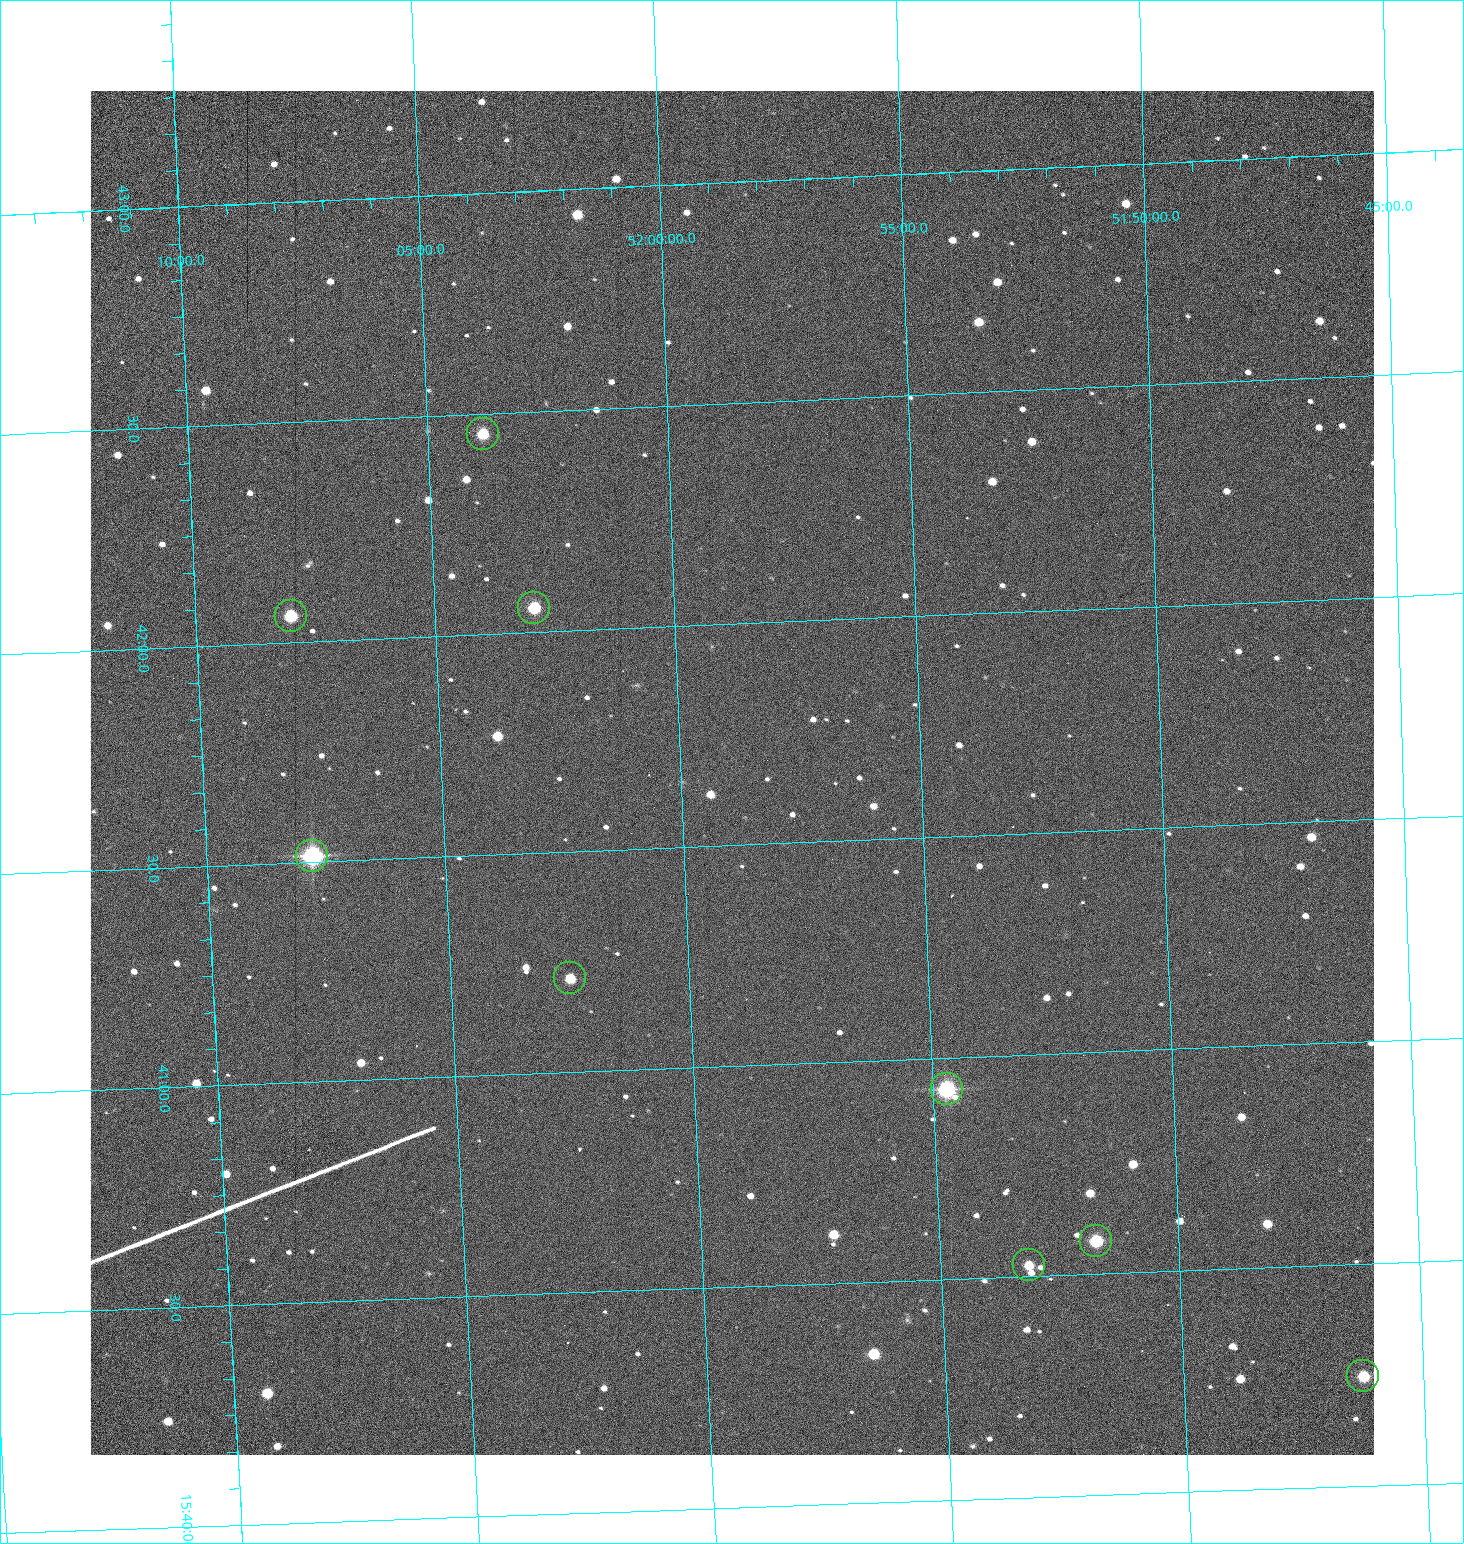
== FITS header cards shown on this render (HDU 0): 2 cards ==
NAXIS1  =                 1284 /fastest changing axis
NAXIS2  =                 1364 /next to fastest changing axis

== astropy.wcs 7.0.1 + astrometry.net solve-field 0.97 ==
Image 1284 x 1364 px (HDU 0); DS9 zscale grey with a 90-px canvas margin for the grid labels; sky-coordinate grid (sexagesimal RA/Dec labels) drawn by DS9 from the SOLVED WCS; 9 Tycho-2 reference stars matched to detected sources circled (green)
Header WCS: RA---TAN/DEC--TAN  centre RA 15:41:40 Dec +51:59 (235.42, +51.98 deg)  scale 1.26 arcsec/px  FOV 26.9' x 28.5'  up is +92 deg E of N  parity flipped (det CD > 0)
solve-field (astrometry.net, Tycho-2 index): VERIFIED the header's WCS against the Tycho-2 star catalogue (9 matches, 0 conflicts) and refined it, rather than solving blind
Solved WCS: RA---TAN-SIP/DEC--TAN-SIP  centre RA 15:41:40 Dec +51:59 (235.42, +51.98 deg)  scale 1.25 arcsec/px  FOV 26.8' x 28.5'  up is +92 deg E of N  parity flipped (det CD > 0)
The solver's refit moves the header's centre by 0.64 arcsec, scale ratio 0.9974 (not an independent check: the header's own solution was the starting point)
Tycho-2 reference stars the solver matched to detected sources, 9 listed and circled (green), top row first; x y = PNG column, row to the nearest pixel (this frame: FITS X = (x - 91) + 1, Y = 1364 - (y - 91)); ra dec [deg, ICRS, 3 dp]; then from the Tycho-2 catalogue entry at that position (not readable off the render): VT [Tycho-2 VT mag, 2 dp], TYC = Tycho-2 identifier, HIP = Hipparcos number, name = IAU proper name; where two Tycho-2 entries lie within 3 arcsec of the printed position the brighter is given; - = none
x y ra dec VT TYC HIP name
484 434 235.614 +52.064 11.61 3489-1132-1 - -
535 608 235.514 +52.049 11.19 3489-1407-1 - -
292 616 235.515 +52.133 11.12 3489-1380-1 - -
313 856 235.378 +52.130 9.31 3489-1322-1 76850 -
571 978 235.303 +52.042 11.52 3489-958-1 - -
948 1089 235.232 +51.912 9.59 3489-824-1 - -
1097 1241 235.143 +51.862 10.97 3489-1016-1 - -
1030 1265 235.131 +51.886 12.29 3489-908-1 - -
1364 1376 235.062 +51.771 11.53 3489-1453-1 - -